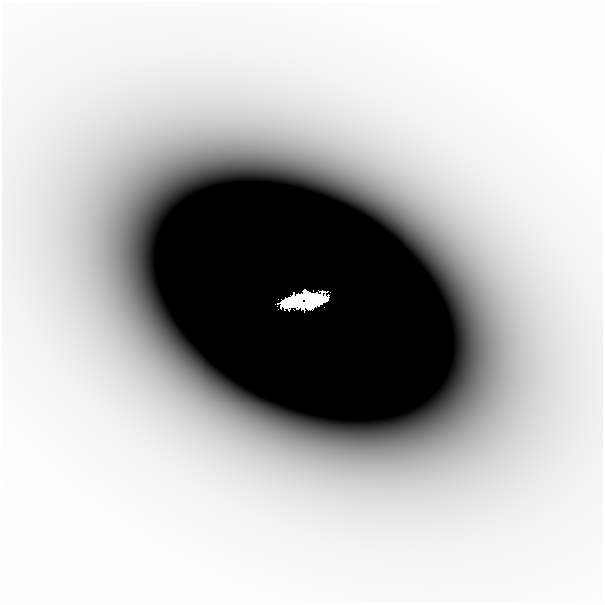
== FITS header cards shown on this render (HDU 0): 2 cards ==
NAXIS1  =                  601
NAXIS2  =                  601

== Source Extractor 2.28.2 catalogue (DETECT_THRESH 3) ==
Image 601 x 601 px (HDU 0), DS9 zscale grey, 1 PNG px = 1 image px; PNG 605 x 605 px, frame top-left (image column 1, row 601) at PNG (2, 2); no overlay
Background -5.16e-07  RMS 1.9e-07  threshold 5.71e-07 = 3 sigma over >= 5 px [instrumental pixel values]
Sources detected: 3; all 3 listed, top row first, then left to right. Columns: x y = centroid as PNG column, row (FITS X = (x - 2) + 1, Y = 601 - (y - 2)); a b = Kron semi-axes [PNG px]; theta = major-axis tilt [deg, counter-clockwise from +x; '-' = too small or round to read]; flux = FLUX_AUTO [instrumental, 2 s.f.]
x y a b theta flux
301 300 29 11 15 7.6e+00
309 306 29 9 34 3.3e+00
294 411 77 31 -8 8.0e-04